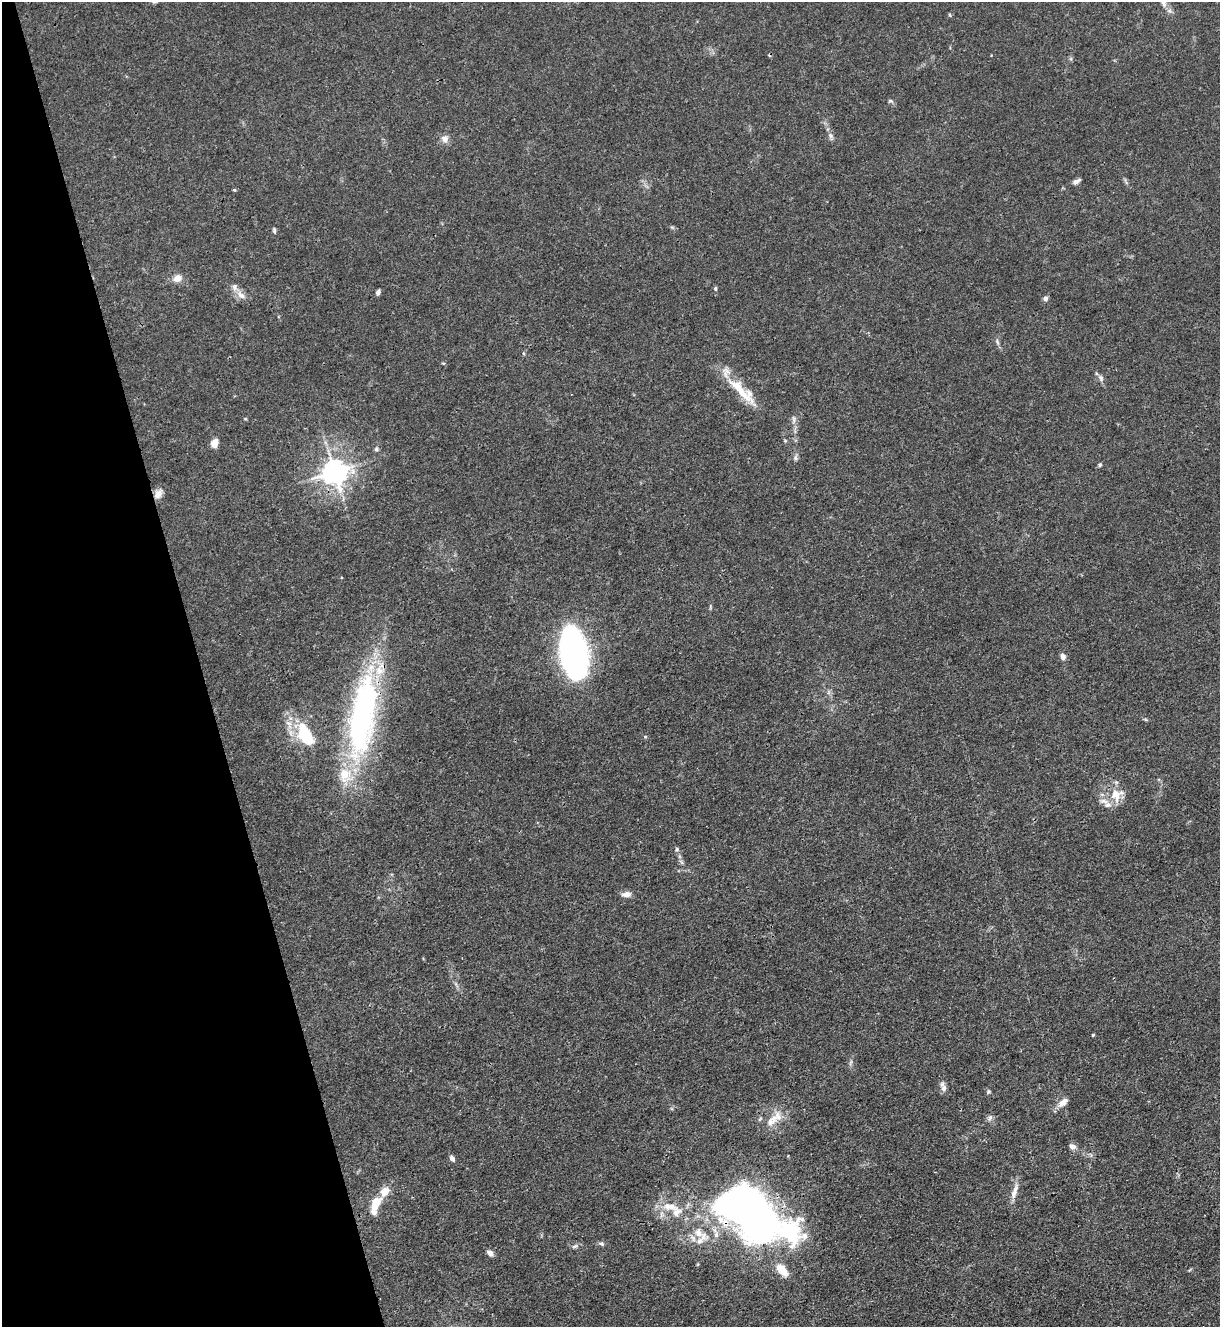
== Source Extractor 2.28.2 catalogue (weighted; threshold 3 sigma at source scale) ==
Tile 5 of 4 x 4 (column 1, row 2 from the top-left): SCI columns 146-1363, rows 2653-3977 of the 5287 x 5305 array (HDU 1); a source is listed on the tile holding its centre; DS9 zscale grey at full resolution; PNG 1222 x 1329 px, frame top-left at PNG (2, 2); no overlay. Shown black and unused: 16% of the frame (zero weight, under 3 of 4 exposures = <1% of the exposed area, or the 3 px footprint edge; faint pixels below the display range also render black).
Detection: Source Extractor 2.28.2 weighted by HDU 2 'WHT'; one run over the whole footprint, this tile lists its part. Background 0.0304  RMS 0.0027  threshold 0.012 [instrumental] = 3 sigma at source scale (4.5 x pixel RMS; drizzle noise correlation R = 1.50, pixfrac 1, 0.05/0.05 arcsec/px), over >= 5 px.
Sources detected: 62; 3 inside a brighter object's white glare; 1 cosmic-ray / hot-pixel residue — not listed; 11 inside a brighter listed object's ellipse — not listed separately; the other 47 listed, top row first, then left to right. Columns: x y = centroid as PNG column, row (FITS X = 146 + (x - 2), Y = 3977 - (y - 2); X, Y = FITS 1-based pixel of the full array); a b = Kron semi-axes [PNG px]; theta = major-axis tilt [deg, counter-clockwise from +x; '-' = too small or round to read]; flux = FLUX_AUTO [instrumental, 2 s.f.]
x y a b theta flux
1163 2 18 7 -67 2.3
950 15 5 3 - 0.26
891 101 7 4 -24 0.48
830 136 8 6 -56 0.79
445 139 10 9 - 1.6
1076 181 9 5 25 0.99
234 190 4 4 - 0.28
274 231 8 4 -80 0.5
177 278 12 9 28 2
715 288 6 4 -89 0.43
378 292 6 4 66 0.84
241 295 15 8 -46 2
1045 298 6 5 - 0.86
997 342 9 4 -68 0.61
443 363 6 3 -17 0.26
1101 378 10 6 -67 0.92
742 391 50 13 -43 8.9
794 419 11 3 -75 0.68
215 443 10 8 63 2.1
376 449 6 5 - 0.5
795 458 8 6 90 0.7
1100 465 5 4 - 0.41
334 472 9 8 - 300
158 494 13 9 54 1.9
574 652 34 17 -77 130
1063 657 8 6 -75 1.2
361 717 107 31 83 73
305 734 25 13 -62 14
645 737 5 3 - 0.28
1116 795 21 13 -79 4.5
677 849 6 5 - 0.46
626 894 13 7 5 1.5
1093 1035 4 4 - 0.25
943 1087 14 7 -71 1.4
988 1092 6 4 78 0.42
1063 1102 14 7 40 2.3
776 1117 23 11 33 4.1
990 1118 10 5 58 0.79
1072 1146 9 7 -23 1.2
452 1158 7 5 -58 0.97
1014 1191 23 7 70 2.3
375 1204 21 9 72 5.5
726 1204 81 40 7 97
790 1231 111 45 -3 70
601 1244 8 6 -24 0.61
575 1246 9 5 19 0.67
490 1253 8 5 -47 1.3
Overlapping masked pixels (flux is a lower limit): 5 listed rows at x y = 334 472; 158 494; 361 717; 726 1204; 790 1231
Isophote crosses this tile's border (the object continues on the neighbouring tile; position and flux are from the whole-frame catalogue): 1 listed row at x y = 1163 2